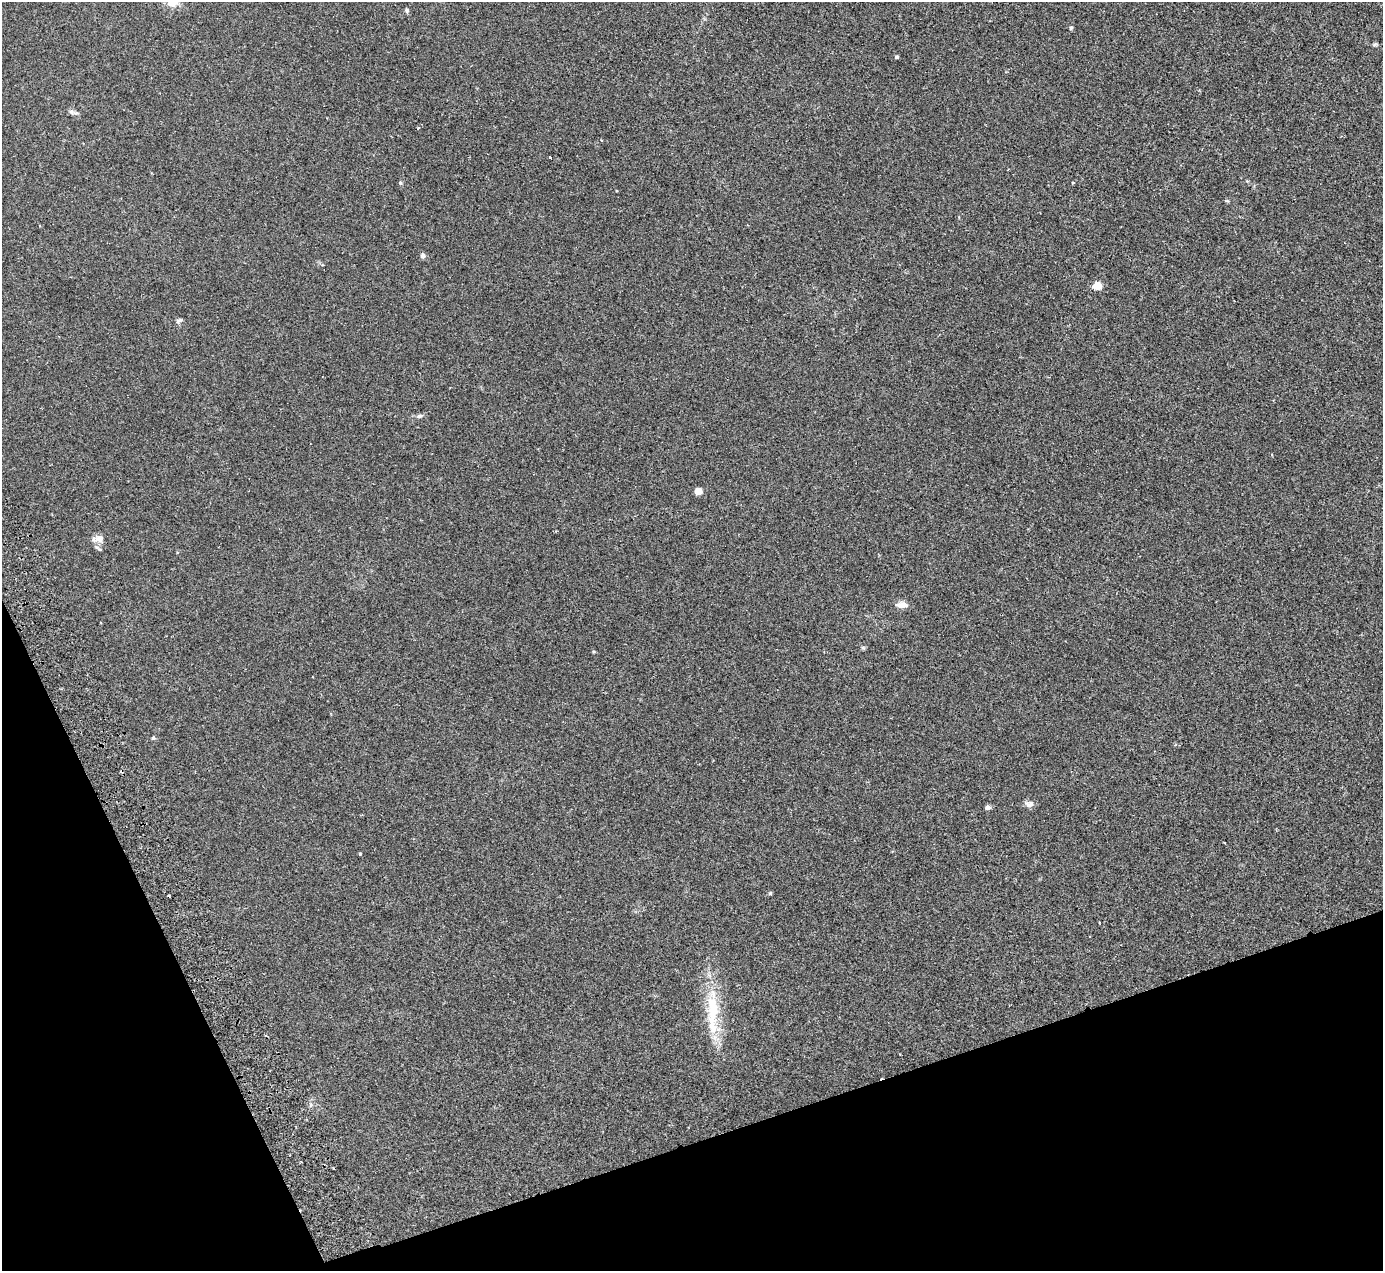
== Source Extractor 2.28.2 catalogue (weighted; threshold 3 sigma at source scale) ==
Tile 14 of 4 x 4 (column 2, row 4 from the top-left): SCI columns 1439-2819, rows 310-1578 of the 5637 x 5567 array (HDU 1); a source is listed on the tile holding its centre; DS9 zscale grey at full resolution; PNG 1385 x 1273 px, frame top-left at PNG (2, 2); no overlay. Shown black and unused: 17% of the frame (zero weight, under 2 of 3 exposures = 3% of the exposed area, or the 3 px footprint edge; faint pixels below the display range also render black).
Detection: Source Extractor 2.28.2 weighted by HDU 2 'WHT'; one run over the whole footprint, this tile lists its part. Background 0.0185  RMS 0.0063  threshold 0.0286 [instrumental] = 3 sigma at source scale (4.5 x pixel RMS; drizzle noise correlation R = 1.50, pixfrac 1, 0.05/0.05 arcsec/px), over >= 5 px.
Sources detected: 26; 2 cosmic-ray / hot-pixel residue — not listed; the other 24 listed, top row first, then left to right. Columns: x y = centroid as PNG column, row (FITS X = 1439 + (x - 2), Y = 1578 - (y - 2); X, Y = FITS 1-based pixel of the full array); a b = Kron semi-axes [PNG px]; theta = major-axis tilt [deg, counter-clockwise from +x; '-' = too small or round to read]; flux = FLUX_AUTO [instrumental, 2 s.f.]
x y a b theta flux
173 2 19 10 30 5.7
407 10 6 5 - 1
1071 28 5 4 - 0.81
1374 45 7 4 19 0.84
897 57 4 3 - 1
71 112 7 6 - 1.6
550 157 3 3 - 0.68
400 183 5 5 - 0.73
1073 183 4 2 - 0.39
423 256 6 5 - 2.1
1097 286 5 5 - 17
179 321 9 5 31 1.3
419 416 7 5 6 1.3
698 492 5 5 - 12
100 539 12 11 - 4
902 605 16 7 -2 4.1
863 648 6 4 -1 0.83
153 738 5 5 - 0.77
1029 804 12 8 9 2.6
988 807 5 4 - 2.6
360 854 4 4 - 0.51
770 893 5 4 - 0.86
712 1014 68 14 -89 31
311 1105 6 5 - 1.2
Isophote crosses this tile's border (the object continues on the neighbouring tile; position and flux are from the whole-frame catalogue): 1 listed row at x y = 173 2